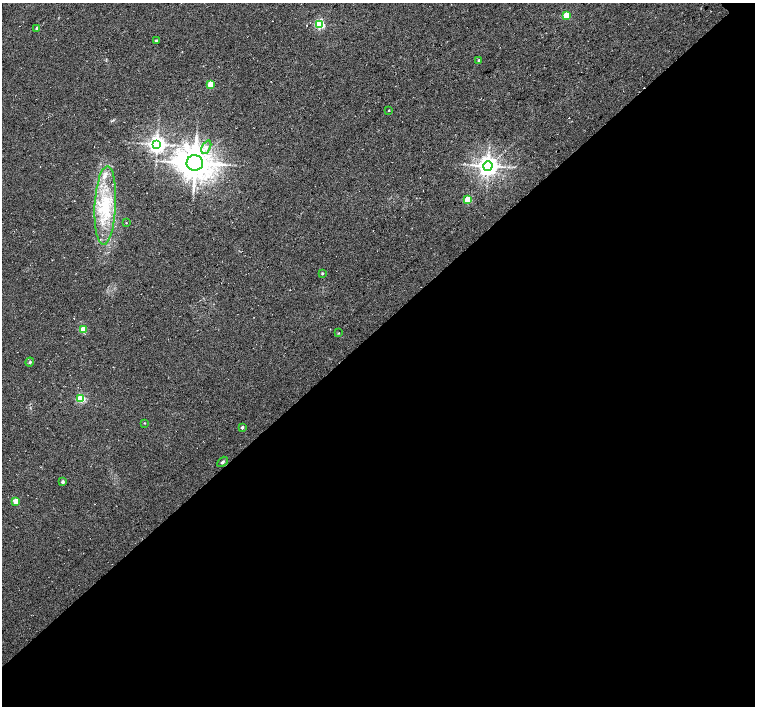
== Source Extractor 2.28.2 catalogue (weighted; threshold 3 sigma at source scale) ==
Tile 15 of 4 x 4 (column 3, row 4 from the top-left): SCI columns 3010-4514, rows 154-1561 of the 6024 x 6004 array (HDU 1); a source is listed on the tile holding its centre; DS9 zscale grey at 2 x 2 block average (1 PNG px = mean of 2 x 2 image px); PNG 757 x 708 px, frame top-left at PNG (2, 3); each listed source drawn as its Kron ellipse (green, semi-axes under 4 px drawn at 4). Shown black and unused: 54% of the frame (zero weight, under 3 of 4 exposures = <1% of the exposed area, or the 3 px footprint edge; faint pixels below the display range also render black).
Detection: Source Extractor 2.28.2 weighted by HDU 2 'WHT'; one run over the whole footprint, this tile lists its part. Background 0.0373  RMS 0.0091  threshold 0.0409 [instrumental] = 3 sigma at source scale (4.5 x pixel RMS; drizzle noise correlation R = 1.50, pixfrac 1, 0.0396/0.0396 arcsec/px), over >= 5 px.
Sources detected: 25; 1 inside a brighter listed object's ellipse — not listed separately; the other 24 listed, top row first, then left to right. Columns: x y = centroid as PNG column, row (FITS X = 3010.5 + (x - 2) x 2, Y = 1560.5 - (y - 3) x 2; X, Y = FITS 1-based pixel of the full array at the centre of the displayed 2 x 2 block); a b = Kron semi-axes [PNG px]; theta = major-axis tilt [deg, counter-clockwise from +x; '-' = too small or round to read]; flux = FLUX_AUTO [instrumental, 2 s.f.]
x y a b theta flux
567 15 3 3 - 67
319 24 3 3 - 230
37 28 2 2 - 7.8
156 41 2 2 - 3.3
479 60 3 3 - 5.4
210 84 3 3 - 48
389 110 2 2 - 1.3
157 144 4 4 - 1100
206 147 7 4 66 9.4
195 163 8 7 - 4000
488 166 4 4 - 1700
468 200 3 3 - 72
105 206 39 10 87 100
126 223 2 2 - 1.3
322 273 2 2 - 2.7
83 330 3 3 - 58
339 333 3 2 - 1.1
30 362 4 3 - 2.5
81 398 3 3 - 150
145 423 2 2 - 1.3
242 428 2 2 - 5.7
222 462 6 3 47 3.4
62 482 3 2 - 7.2
16 501 3 3 - 23